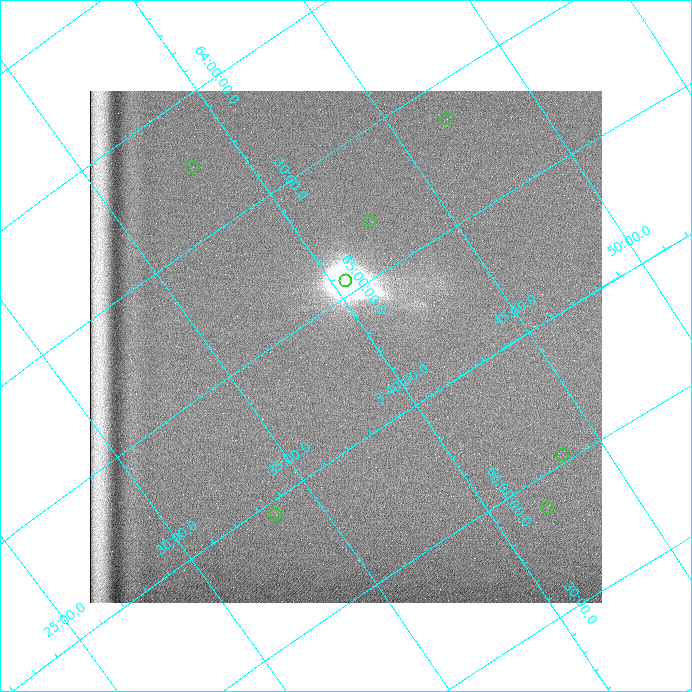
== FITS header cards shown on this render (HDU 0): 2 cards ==
NAXIS1  =                  512
NAXIS2  =                  512

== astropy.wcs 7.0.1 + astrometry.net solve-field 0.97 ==
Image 512 x 512 px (HDU 0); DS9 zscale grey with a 90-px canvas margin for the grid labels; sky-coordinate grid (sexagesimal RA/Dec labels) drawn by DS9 from the SOLVED WCS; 7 Tycho-2 reference stars matched to detected sources circled (green)
Header WCS: none
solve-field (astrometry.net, Tycho-2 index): SOLVED blind (the file carries no WCS)
Solved WCS: RA---TAN-SIP/DEC--TAN-SIP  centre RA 03:39:05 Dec +65:10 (54.77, +65.16 deg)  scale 13.8 x 14.1 arcsec/px (non-square pixels)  FOV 118.2' x 120.4'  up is +146 deg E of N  parity normal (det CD < 0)
(file carries no celestial WCS; the grid is the blind solution)
Tycho-2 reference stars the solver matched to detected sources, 7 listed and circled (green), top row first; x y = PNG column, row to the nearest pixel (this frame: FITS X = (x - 90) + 1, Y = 512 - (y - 91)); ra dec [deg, ICRS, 3 dp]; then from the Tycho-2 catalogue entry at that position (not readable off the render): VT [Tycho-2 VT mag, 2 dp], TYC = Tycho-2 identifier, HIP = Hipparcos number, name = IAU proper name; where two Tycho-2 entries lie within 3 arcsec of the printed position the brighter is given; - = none
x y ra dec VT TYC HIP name
447 119 56.725 +64.636 8.62 4071-106-1 - -
193 167 54.574 +64.243 8.59 4070-511-1 - -
370 222 55.608 +64.808 9.22 4070-891-1 - -
346 281 55.117 +64.950 8.88 4070-986-1 17154 -
563 455 55.879 +65.973 8.75 4075-1731-1 - -
548 508 55.487 +66.118 7.88 4074-268-1 17273 -
276 515 53.360 +65.552 7.19 4070-512-1 16580 -